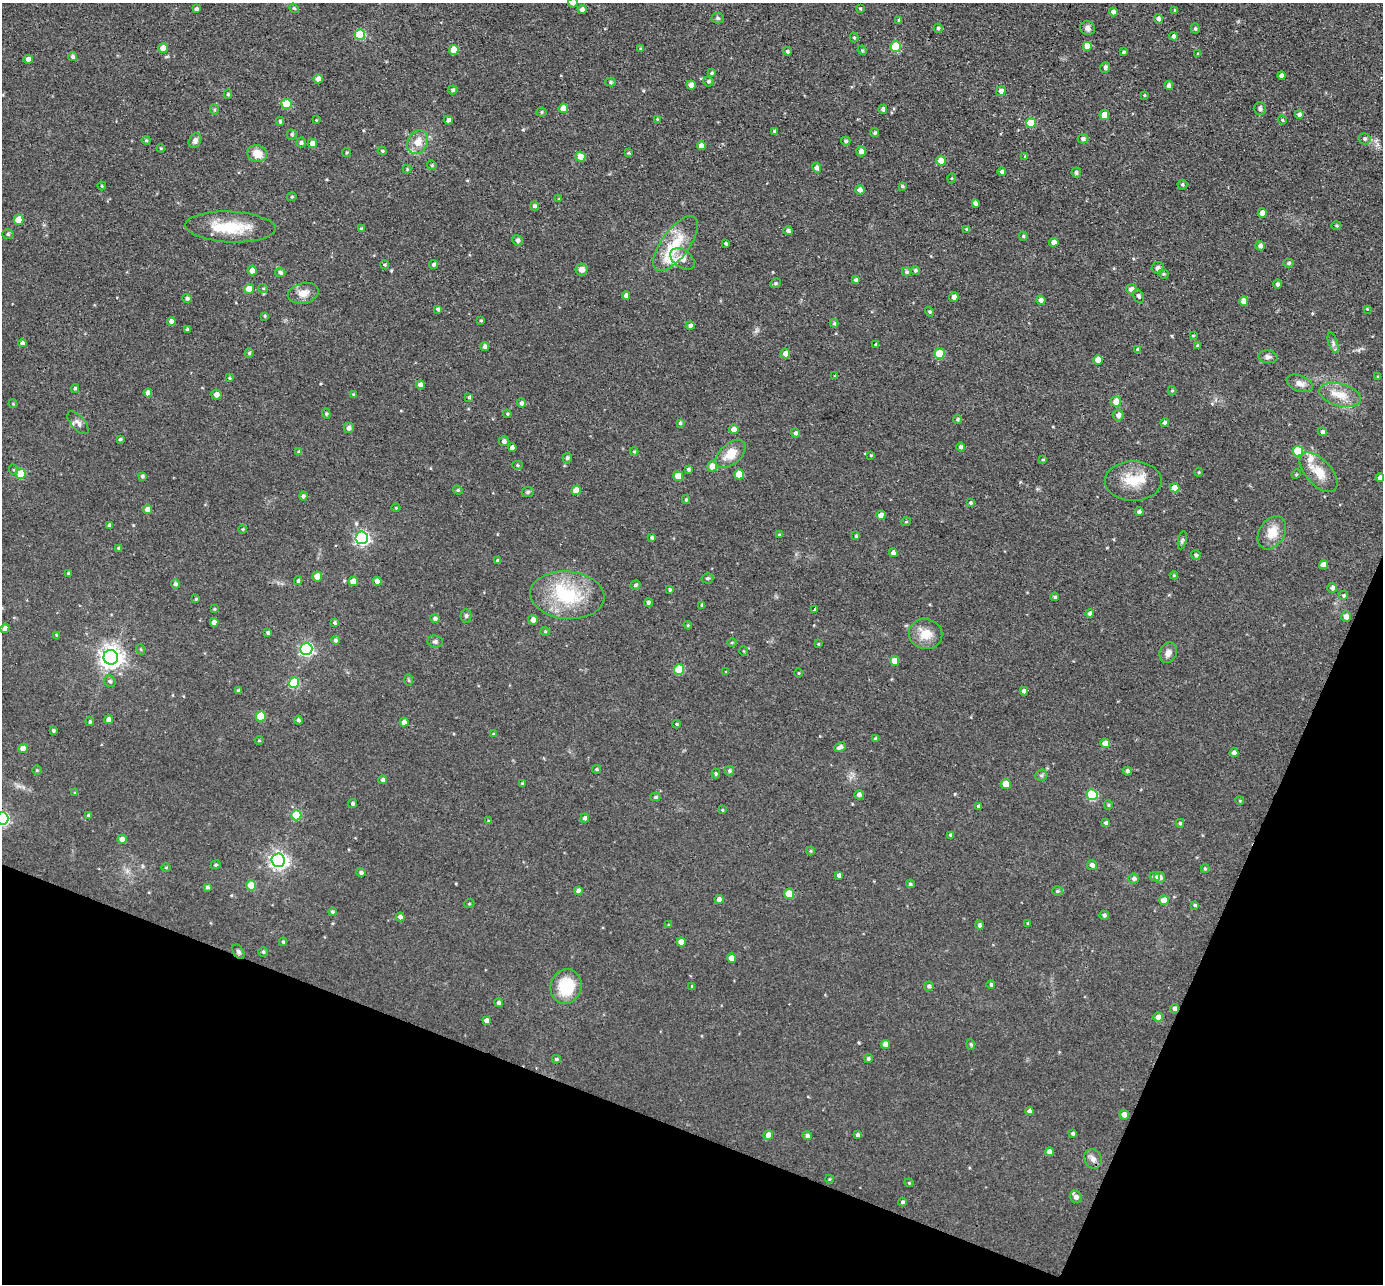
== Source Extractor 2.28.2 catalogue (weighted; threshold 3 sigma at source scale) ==
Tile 15 of 4 x 4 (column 3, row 4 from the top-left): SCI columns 2763-4143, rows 140-1421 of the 5524 x 5537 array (HDU 1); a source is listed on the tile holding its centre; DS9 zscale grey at full resolution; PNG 1385 x 1286 px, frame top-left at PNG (2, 3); each listed source drawn as its Kron ellipse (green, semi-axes under 4 px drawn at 4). Shown black and unused: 20% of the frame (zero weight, under 3 of 4 exposures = <1% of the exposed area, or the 3 px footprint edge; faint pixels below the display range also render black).
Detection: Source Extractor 2.28.2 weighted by HDU 2 'WHT'; one run over the whole footprint, this tile lists its part. Background 0.0448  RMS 0.0067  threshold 0.0301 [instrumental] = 3 sigma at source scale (4.5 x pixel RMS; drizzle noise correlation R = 1.50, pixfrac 1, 0.05/0.05 arcsec/px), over >= 5 px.
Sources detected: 377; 3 inside a brighter object's white glare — neither listed nor drawn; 5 inside a brighter listed object's ellipse — not listed separately; the other 369 listed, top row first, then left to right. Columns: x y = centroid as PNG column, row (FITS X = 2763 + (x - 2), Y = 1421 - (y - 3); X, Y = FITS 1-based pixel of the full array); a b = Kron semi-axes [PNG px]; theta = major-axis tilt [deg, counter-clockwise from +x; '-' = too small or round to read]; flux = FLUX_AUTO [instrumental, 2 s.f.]
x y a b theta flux
573 3 5 5 - 3.1
294 8 5 4 - 1
196 9 4 4 - 1.8
860 9 3 3 - 0.75
582 10 4 4 - 2.7
1175 10 4 3 - 0.79
1113 12 4 4 - 2.8
718 18 6 5 - 1.2
1158 19 5 4 - 1.9
899 20 4 4 - 1.3
938 28 4 4 - 1.2
1087 28 7 7 - 2.5
1195 28 5 4 - 1.2
360 34 5 5 - 31
1174 36 4 4 - 2.3
854 37 5 4 - 0.97
1088 46 5 5 - 13
895 47 5 5 - 24
163 48 5 4 - 7.1
640 48 4 3 - 0.67
454 50 5 5 - 11
862 50 5 4 - 0.69
787 51 4 4 - 1.2
1123 52 4 3 - 1
1198 54 4 4 - 0.72
73 57 4 4 - 1.7
28 59 4 4 - 3.7
1105 68 5 5 - 1.8
712 73 4 3 - 0.95
1281 75 4 4 - 3.2
318 79 4 4 - 4.8
708 81 5 5 - 1.2
610 82 5 4 - 1.2
691 85 4 4 - 5.3
1169 86 4 4 - 3.2
453 90 5 4 - 1.3
1001 91 5 4 - 3.1
228 94 4 4 - 1.1
1144 95 4 3 - 0.62
286 104 5 5 - 20
563 108 5 4 - 9
883 109 4 4 - 1.7
1260 109 6 6 - 1.6
214 110 5 4 - 1.1
541 112 5 4 - 0.9
1299 114 4 4 - 1.8
1104 115 5 4 - 6.8
657 119 4 3 - 0.69
316 120 3 3 - 0.5
448 120 4 4 - 2.6
1282 120 4 4 - 0.8
280 121 4 4 - 1.1
1031 123 5 5 - 19
775 131 4 3 - 1.5
875 133 4 4 - 1.3
292 135 5 5 - 1.2
1083 139 5 4 - 1.8
1365 139 6 5 - 1.4
146 140 4 4 - 0.83
195 141 8 6 61 2.5
846 141 5 3 - 1.1
301 142 5 4 - 1.5
418 142 12 9 60 7.8
312 143 4 4 - 4.8
701 146 4 4 - 4.5
161 148 4 4 - 0.71
382 151 4 4 - 0.85
861 151 5 4 - 3.5
347 153 5 3 - 0.63
629 153 4 3 - 0.69
257 154 10 8 -15 9.3
1025 156 4 3 - 0.72
581 157 5 5 - 7.2
941 161 5 5 - 10
432 165 5 4 - 0.92
817 168 5 4 - 3.1
407 169 4 4 - 0.77
1002 171 4 3 - 1.9
1076 172 5 4 - 1.6
952 178 5 3 - 0.61
1182 185 5 5 - 1.3
102 186 4 4 - 0.71
902 186 4 4 - 1.2
860 190 4 4 - 3.7
292 197 5 4 - 0.78
559 199 4 4 - 0.57
975 203 4 3 - 2.1
535 206 5 4 - 1.5
1262 213 4 4 - 5.1
18 220 5 5 - 12
1336 226 5 3 - 0.75
230 227 45 15 -2 25
361 229 4 3 - 1.5
967 229 4 3 - 1.1
788 231 5 4 - 2.1
8 234 6 5 - 1.1
1023 236 4 4 - 1.1
517 240 5 5 - 2.2
1054 242 4 4 - 5.4
726 243 3 3 - 1.2
675 244 33 14 54 21
1260 246 5 4 - 2.1
682 259 14 9 -37 5
1288 263 5 4 - 1.2
385 265 5 3 - 0.77
433 265 4 4 - 1.5
1158 268 6 6 - 2.3
252 270 5 4 - 4.7
581 270 6 6 - 3.8
915 270 4 4 - 1.2
280 272 5 4 - 1.7
906 272 4 4 - 1.3
1163 274 5 4 - 0.85
856 280 4 3 - 1.6
775 283 6 4 22 0.94
1277 284 4 4 - 1.9
263 288 5 3 - 0.68
249 289 5 5 - 7
1131 289 5 5 - 3.4
303 293 15 10 13 6.5
626 295 4 4 - 2.4
1139 296 7 5 -61 1.5
954 297 5 4 - 2.8
187 298 5 4 - 1.4
1041 300 5 4 - 2.9
1244 301 4 4 - 5.2
438 309 3 3 - 1.2
1367 309 4 4 - 0.55
930 312 5 3 - 0.9
265 316 4 4 - 0.81
171 321 4 4 - 2.5
481 321 3 3 - 0.8
834 323 4 4 - 0.98
690 326 4 4 - 2
187 329 4 3 - 1.7
1193 335 4 4 - 0.73
22 343 4 4 - 2.4
1333 343 10 4 -73 1.7
876 344 4 3 - 1
1197 346 3 3 - 0.86
485 347 4 4 - 2.3
1138 349 4 4 - 1.4
249 353 4 4 - 0.95
785 354 5 5 - 3.9
939 354 5 5 - 18
1268 357 10 6 -6 2.3
1098 360 5 4 - 7.1
835 376 4 3 - 0.64
1378 377 3 3 - 0.92
230 378 4 4 - 0.69
1300 383 14 8 -22 4
420 384 4 4 - 2.8
75 388 4 3 - 1.1
1172 391 4 4 - 0.84
148 393 4 4 - 3.5
216 395 5 5 - 3.6
353 395 4 4 - 0.91
1340 395 21 11 -15 10
469 397 4 4 - 1.1
1116 402 5 5 - 7.1
521 403 5 4 - 1.8
13 404 4 3 - 0.58
326 414 5 4 - 1
507 414 4 3 - 0.83
1118 415 5 5 - 2.9
957 419 4 4 - 1.1
78 423 14 7 -49 2.8
680 423 3 3 - 0.96
1165 423 4 4 - 1.7
349 428 5 5 - 2.4
734 429 5 4 - 4.7
1322 432 4 4 - 1.7
795 433 4 4 - 1.6
120 439 4 4 - 1.2
504 441 5 5 - 2
961 447 4 4 - 1.8
512 448 4 4 - 2.7
1298 451 5 5 - 24
299 452 4 4 - 1.5
634 452 4 4 - 0.78
731 454 18 10 41 11
871 455 3 3 - 0.62
567 458 5 4 - 1.6
1043 460 4 3 - 0.75
518 465 5 4 - 0.98
712 466 5 5 - 11
688 469 3 3 - 1.2
14 470 5 3 - 0.72
1199 472 4 3 - 0.53
1319 472 24 12 -47 12
20 474 5 5 - 16
739 474 5 5 - 12
1296 474 5 4 - 0.83
142 476 4 3 - 1.1
678 476 5 5 - 9.9
1380 478 4 4 - 2.8
1133 481 28 20 0 18
1175 488 5 4 - 8.3
458 490 5 4 - 0.91
576 490 5 4 - 8.6
528 492 6 5 - 1.2
303 496 4 4 - 1.4
686 500 4 3 - 1
971 503 4 4 - 1.1
396 508 4 3 - 0.51
147 509 4 4 - 3.8
1139 512 4 4 - 2.1
881 515 4 4 - 5.4
906 522 5 3 - 0.61
109 525 4 3 - 1.6
243 529 4 3 - 0.58
1272 533 18 12 58 11
779 535 4 3 - 1
856 536 4 4 - 0.84
652 537 4 3 - 0.97
362 538 6 6 - 160
1182 540 9 3 77 1.3
119 548 4 3 - 1.2
893 553 4 4 - 3.3
1196 555 5 4 - 1.3
498 561 4 4 - 1.4
1324 565 4 4 - 5.1
68 573 4 3 - 0.87
1174 575 4 4 - 0.65
317 577 5 4 - 11
707 578 6 5 - 1.4
298 581 4 3 - 0.91
353 581 5 5 - 7.1
377 581 4 4 - 4.9
175 584 5 4 - 1.6
635 585 5 4 - 1.2
1332 588 5 4 - 2.5
670 589 3 3 - 0.96
567 595 37 23 -5 42
1344 596 5 5 - 1.3
1055 597 4 3 - 1.3
196 599 3 3 - 0.78
648 602 4 4 - 1.6
702 605 4 3 - 1.1
214 609 4 3 - 0.65
814 609 4 3 - 8.1
1090 613 4 4 - 2.3
466 616 7 5 89 1.4
1346 617 5 4 - 3.4
435 618 4 4 - 1.7
533 620 5 5 - 4.2
214 622 4 4 - 4.1
334 622 4 3 - 0.95
688 625 4 4 - 0.78
5 628 4 4 - 2.6
545 631 4 4 - 0.74
268 633 4 3 - 1.1
926 634 17 15 -10 11
56 635 4 3 - 0.66
335 640 4 4 - 1.4
435 641 7 6 - 1.5
732 643 4 3 - 0.73
818 644 3 3 - 0.64
140 649 5 3 - 0.62
306 649 6 6 - 140
744 651 5 3 - 0.54
1168 653 10 8 66 3.7
111 657 7 7 - 490
894 661 5 4 - 7.2
679 669 5 5 - 28
726 672 3 3 - 0.71
799 673 5 3 - 0.54
409 680 6 4 -88 0.94
110 681 6 5 - 1.5
294 683 5 5 - 35
238 691 4 3 - 0.96
1024 691 4 4 - 2.9
261 716 5 5 - 21
109 720 4 4 - 3.2
298 720 4 4 - 1.4
90 721 4 4 - 0.96
404 722 4 4 - 3.4
677 724 4 3 - 0.82
53 730 3 3 - 1.2
493 734 4 3 - 0.61
875 739 4 3 - 1.3
259 740 4 4 - 0.73
1105 743 5 4 - 6
840 747 6 4 25 2.4
23 749 5 4 - 5.6
1234 753 4 4 - 2.7
597 769 4 3 - 0.94
37 770 5 5 - 0.87
729 771 5 4 - 1.2
1127 771 4 4 - 1.3
716 773 5 4 - 1.1
1041 775 6 5 - 1.2
383 780 4 4 - 1.7
522 783 4 3 - 0.63
1006 784 5 5 - 9.2
75 793 4 3 - 0.74
859 795 5 4 - 2.4
1092 795 5 5 - 39
655 797 5 4 - 1.2
1240 801 4 3 - 0.61
352 804 4 4 - 1.4
1108 805 5 4 - 0.86
978 806 3 3 - 1.2
722 810 4 3 - 0.64
88 815 4 3 - 0.92
296 815 5 5 - 21
2 818 6 6 - 110
585 818 4 4 - 2
489 821 4 3 - 0.86
1106 823 4 4 - 1.4
1180 823 4 4 - 1
951 835 4 4 - 1.5
122 839 4 4 - 3.9
810 851 4 4 - 0.74
278 860 7 6 - 240
216 865 5 4 - 0.89
1092 865 5 4 - 2.4
166 868 4 3 - 0.6
1205 869 4 4 - 0.82
361 873 4 4 - 1.7
839 875 4 4 - 1.9
1155 877 5 4 - 2.8
1160 877 5 5 - 2.6
1134 879 5 5 - 2
910 884 4 4 - 1.2
251 885 5 5 - 12
207 887 4 3 - 1.3
578 891 4 4 - 3.4
1057 891 5 4 - 1.1
789 894 5 5 - 15
719 899 4 4 - 2.9
1164 900 5 5 - 5.8
469 904 5 3 - 0.62
1195 905 4 3 - 1
332 912 4 4 - 1.2
1104 915 5 4 - 1.5
400 917 4 4 - 2.8
1028 923 3 3 - 0.75
669 925 4 4 - 0.66
980 925 5 4 - 1.7
283 942 4 3 - 1.1
681 942 4 4 - 6.6
238 952 8 5 -59 1.4
263 952 4 4 - 1.1
731 958 5 4 - 5.1
991 985 4 4 - 1.2
566 986 17 15 73 25
692 986 4 4 - 0.77
929 986 5 5 - 1.4
499 1003 4 4 - 1.8
1174 1008 4 4 - 2.2
1158 1017 5 4 - 3.8
486 1020 4 4 - 2.6
885 1044 4 4 - 4
971 1044 5 4 - 1
556 1059 4 4 - 0.99
868 1059 4 4 - 1.2
1029 1111 4 4 - 2.5
1124 1115 5 4 - 4.1
1073 1133 4 3 - 1.2
768 1135 5 5 - 6
858 1135 4 4 - 1.4
807 1136 5 4 - 1.7
1049 1152 4 4 - 3.5
1093 1159 10 8 -61 3.5
829 1179 4 4 - 0.64
909 1183 4 4 - 0.67
1076 1197 6 5 - 3.3
903 1202 4 4 - 1.5
Overlapping masked pixels (flux is a lower limit): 2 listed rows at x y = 238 952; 1174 1008
Isophote crosses this tile's border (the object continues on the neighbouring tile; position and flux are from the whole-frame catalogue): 2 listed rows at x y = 573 3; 2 818